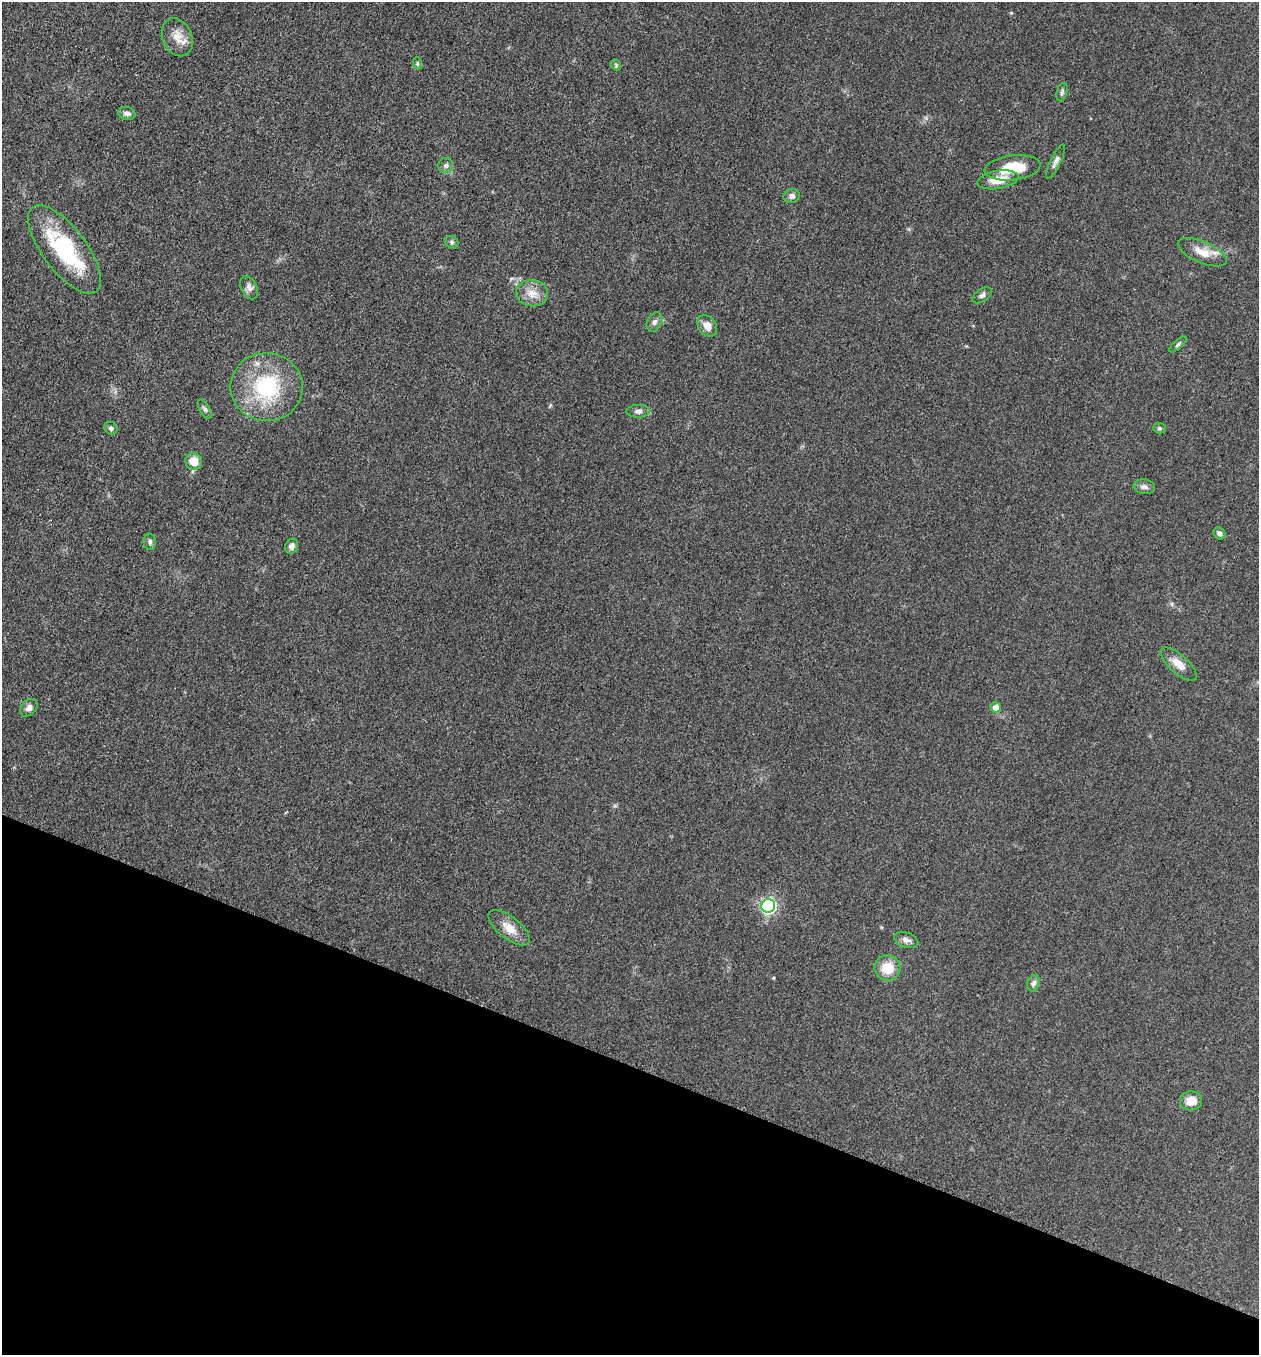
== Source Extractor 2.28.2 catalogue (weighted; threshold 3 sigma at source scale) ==
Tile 15 of 4 x 4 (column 3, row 4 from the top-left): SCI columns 2713-3969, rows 17-1369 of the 5507 x 5462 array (HDU 1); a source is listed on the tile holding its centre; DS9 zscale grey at full resolution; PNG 1261 x 1357 px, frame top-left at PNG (2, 2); each listed source drawn as its Kron ellipse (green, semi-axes under 4 px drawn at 4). Shown black and unused: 21% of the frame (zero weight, under 3 of 5 exposures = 3% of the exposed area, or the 3 px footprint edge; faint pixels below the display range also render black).
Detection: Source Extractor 2.28.2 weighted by HDU 2 'WHT'; one run over the whole footprint, this tile lists its part. Background 0.0608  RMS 0.0062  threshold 0.0278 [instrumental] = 3 sigma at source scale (4.5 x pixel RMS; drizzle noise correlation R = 1.50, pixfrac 1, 0.05/0.05 arcsec/px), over >= 5 px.
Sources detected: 40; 2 inside a brighter listed object's ellipse — not listed separately; the other 38 listed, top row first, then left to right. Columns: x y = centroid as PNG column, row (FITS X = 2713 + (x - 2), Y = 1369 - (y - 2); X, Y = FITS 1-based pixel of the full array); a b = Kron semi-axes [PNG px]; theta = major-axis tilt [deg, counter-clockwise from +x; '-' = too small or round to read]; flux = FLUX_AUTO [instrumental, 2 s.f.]
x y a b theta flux
177 37 19 14 -66 8.3
417 63 6 4 -73 0.91
616 65 6 4 -49 0.88
1062 92 9 5 75 1.4
127 113 9 6 -11 2.7
1056 161 19 5 64 2.6
446 165 7 7 - 2.1
1013 168 28 12 7 19
998 180 21 9 9 10
792 196 8 7 - 2.4
452 242 7 6 - 1.3
65 249 53 22 -53 55
1202 252 26 10 -23 9.3
249 288 12 8 -63 2.8
532 293 16 13 -6 7.7
982 295 11 6 33 2
654 322 10 7 64 2.4
707 326 11 8 -51 4.9
1178 344 11 4 42 1.3
267 387 36 34 -6 54
205 409 11 5 -59 1.5
638 411 11 6 2 2.4
111 428 7 6 - 1.7
1159 428 6 5 - 0.99
194 461 8 8 - 7.7
1144 487 11 7 -9 2.6
1219 533 6 5 - 1.9
150 542 8 6 -84 1.6
292 546 8 6 64 2.9
1179 664 23 9 -42 7.1
996 707 5 5 - 4.3
29 708 10 7 47 2.8
768 906 7 7 - 120
509 928 25 11 -38 8.6
906 940 12 7 -18 3
887 968 13 12 - 11
1034 983 8 6 70 1.9
1191 1101 11 9 6 7.2